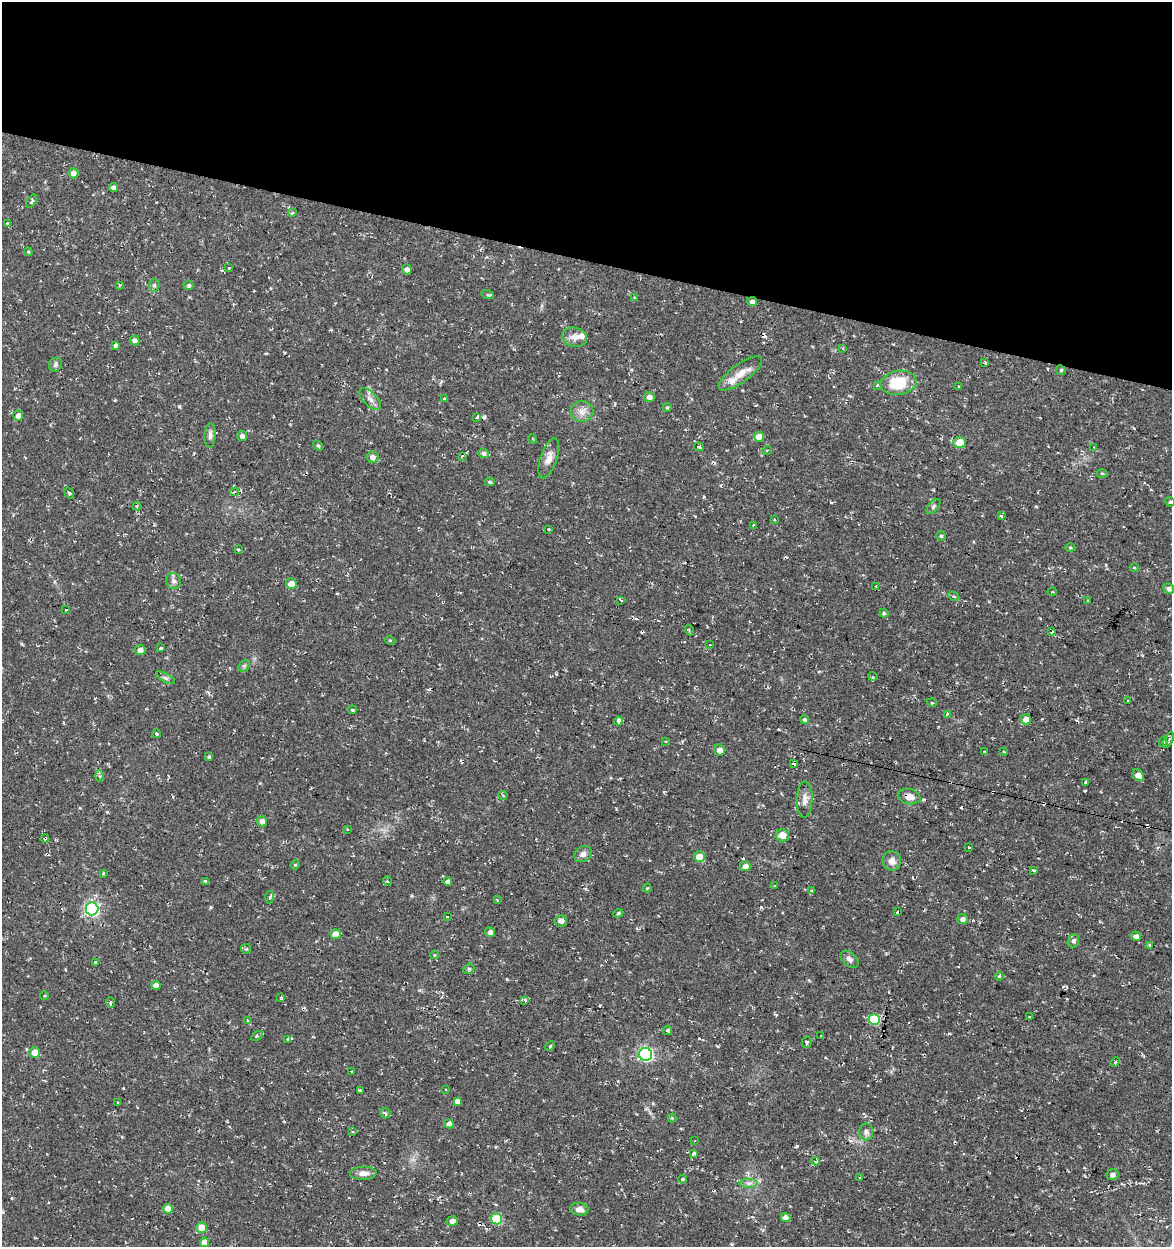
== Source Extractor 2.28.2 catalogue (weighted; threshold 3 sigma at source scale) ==
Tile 2 of 4 x 4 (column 2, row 1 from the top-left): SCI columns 1453-2622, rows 3735-4979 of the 5185 x 4991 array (HDU 1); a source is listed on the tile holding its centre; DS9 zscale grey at full resolution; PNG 1174 x 1249 px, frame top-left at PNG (2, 2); each listed source drawn as its Kron ellipse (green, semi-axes under 4 px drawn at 4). Shown black and unused: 21% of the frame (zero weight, under 2 of 3 exposures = <1% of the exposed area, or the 3 px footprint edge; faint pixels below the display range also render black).
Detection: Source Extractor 2.28.2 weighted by HDU 2 'WHT'; one run over the whole footprint, this tile lists its part. Background 0.0282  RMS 0.0038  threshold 0.0172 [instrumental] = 3 sigma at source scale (4.5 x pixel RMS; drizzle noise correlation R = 1.50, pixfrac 1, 0.0396/0.0396 arcsec/px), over >= 5 px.
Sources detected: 211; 29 cosmic-ray / hot-pixel residue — neither listed nor drawn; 2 inside a brighter listed object's ellipse — not listed separately; the other 180 listed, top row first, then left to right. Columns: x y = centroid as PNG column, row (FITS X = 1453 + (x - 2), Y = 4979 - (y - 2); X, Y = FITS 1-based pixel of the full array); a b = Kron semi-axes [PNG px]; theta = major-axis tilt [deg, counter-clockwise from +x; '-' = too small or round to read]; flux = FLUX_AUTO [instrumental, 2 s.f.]
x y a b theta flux
73 173 5 5 - 2
113 187 4 4 - 1.5
32 201 7 3 55 0.62
292 212 4 3 - 0.68
7 224 4 3 - 0.92
28 252 4 4 - 0.38
229 268 3 3 - 0.81
407 269 5 4 - 1.6
120 285 4 3 - 0.63
154 285 6 5 - 0.77
189 285 5 5 - 0.78
488 295 6 4 -17 0.54
634 297 4 3 - 0.39
752 301 5 4 - 1.6
574 337 13 9 -13 2.8
134 340 5 4 - 1.6
116 346 4 4 - 6.2
842 348 4 3 - 0.41
985 363 4 3 - 0.41
55 365 7 6 - 0.97
1061 370 5 4 - 0.49
740 373 26 9 36 4.8
899 383 18 12 9 13
877 385 3 3 - 0.86
958 386 3 2 - 0.28
649 397 5 5 - 1.7
370 399 14 6 -46 2
445 399 3 3 - 0.72
667 407 4 4 - 0.43
582 411 11 10 - 2.7
18 416 5 5 - 1.9
477 417 4 3 - 0.6
210 436 12 5 87 1.4
242 436 5 5 - 1.2
759 437 5 4 - 4.3
533 439 5 3 - 0.41
960 442 6 5 - 7.3
318 445 5 4 - 0.59
699 447 5 3 - 0.69
1094 447 3 2 - 0.24
767 450 5 3 - 0.37
484 453 5 4 - 1.2
462 456 4 3 - 0.59
372 457 6 6 - 1.7
549 458 21 8 71 3.3
1102 473 5 3 - 0.41
490 482 5 4 - 0.64
234 492 4 3 - 0.62
69 493 6 3 -54 0.5
1170 502 5 4 - 0.51
137 506 4 3 - 0.92
933 506 9 4 50 0.72
1001 516 3 3 - 1.2
774 519 3 2 - 0.41
753 525 3 3 - 0.59
548 529 3 3 - 1
941 536 5 5 - 0.58
1070 547 5 3 - 0.39
238 550 4 4 - 0.39
1134 568 4 3 - 0.29
174 581 8 7 - 1.3
291 584 5 5 - 3.7
876 586 3 2 - 0.38
1169 589 6 5 - 1.2
1052 592 5 3 - 0.29
954 596 6 4 -27 0.59
621 600 3 3 - 0.59
1088 600 3 2 - 0.34
66 610 3 2 - 0.68
884 613 4 4 - 0.58
689 630 5 3 - 0.44
1052 632 3 3 - 1.5
390 640 5 3 - 0.35
709 645 3 3 - 0.84
160 648 3 3 - 10
140 650 5 5 - 1.9
244 666 6 5 - 0.66
873 677 5 3 - 0.37
166 678 10 3 -29 0.74
1127 701 3 3 - 0.65
932 703 5 3 - 0.31
352 710 5 3 - 0.44
948 714 4 3 - 1.7
1026 719 5 5 - 2.7
804 720 4 4 - 0.59
618 721 4 3 - 4.9
156 734 4 4 - 0.62
1169 740 8 4 64 0.87
665 741 3 3 - 0.38
1163 742 5 4 - 0.55
720 750 5 5 - 2.3
984 752 3 3 - 1.7
1004 752 3 2 - 0.31
209 757 4 3 - 0.57
794 764 3 3 - 0.93
1138 775 6 5 - 3.3
99 776 5 3 - 0.57
1085 783 3 3 - 1
503 795 4 3 - 0.32
909 796 11 7 -13 3
805 799 18 8 87 2.7
262 821 5 5 - 1.7
347 829 2 2 - 0.35
782 835 6 6 - 4.1
45 838 4 4 - 1.2
969 848 3 3 - 1.4
583 854 9 7 37 1.7
699 857 5 5 - 6.3
892 861 9 9 - 2.8
295 865 5 4 - 0.43
745 866 5 5 - 2.5
1034 870 3 3 - 0.59
103 873 3 2 - 0.38
206 881 4 4 - 0.72
387 881 5 3 - 0.35
448 882 4 4 - 1.6
775 885 3 3 - 1.3
647 888 4 4 - 0.36
811 890 3 3 - 0.45
270 897 6 4 85 0.64
497 900 4 3 - 0.4
92 909 6 6 - 75
897 912 3 3 - 1.7
618 913 5 4 - 0.47
447 917 3 2 - 0.25
963 919 5 5 - 1.6
561 921 6 6 - 1.9
490 932 5 4 - 1.6
336 934 5 5 - 5.1
1136 936 5 4 - 1.6
1073 941 7 5 71 1.1
1149 945 3 3 - 0.4
246 949 5 5 - 0.52
434 955 4 3 - 0.32
850 959 10 6 -41 1.5
95 962 3 3 - 0.96
469 969 6 5 - 0.59
999 976 4 4 - 0.62
156 985 5 4 - 2.4
44 996 4 3 - 0.33
281 997 3 3 - 0.59
525 1000 4 3 - 1.9
110 1002 5 3 - 0.56
1030 1017 3 3 - 1.9
874 1019 5 5 - 21
248 1020 3 3 - 1.1
667 1030 5 4 - 0.71
257 1036 6 4 31 0.45
821 1036 3 3 - 1.5
288 1039 3 3 - 1.2
806 1042 6 5 - 1.2
550 1046 5 3 - 0.45
35 1052 5 5 - 4.1
646 1054 6 6 - 70
1115 1062 5 3 - 0.41
352 1071 2 2 - 0.36
446 1089 3 2 - 0.61
360 1091 3 3 - 3.8
457 1101 4 4 - 1.5
118 1102 3 2 - 0.37
385 1113 5 5 - 0.63
672 1118 4 4 - 0.35
449 1124 5 4 - 1.6
353 1131 3 3 - 0.99
866 1132 8 7 - 1.2
695 1141 3 3 - 0.41
694 1153 4 3 - 2.6
816 1161 4 3 - 0.9
363 1173 13 6 1 2.5
1113 1175 6 5 - 1.3
860 1177 3 2 - 0.77
682 1179 4 3 - 0.47
749 1183 9 4 1 1.3
168 1209 5 4 - 4.7
579 1209 9 6 -6 2.1
786 1217 5 4 - 2.9
497 1219 5 5 - 20
452 1221 5 4 - 1.9
202 1227 5 5 - 5.5
204 1242 5 4 - 4.3
Overlapping masked pixels (flux is a lower limit): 5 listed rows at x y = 752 301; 740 373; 909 796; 805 799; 45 838
Unlisted compact peaks at least as high as the median listed source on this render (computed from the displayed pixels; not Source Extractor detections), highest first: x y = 179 406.